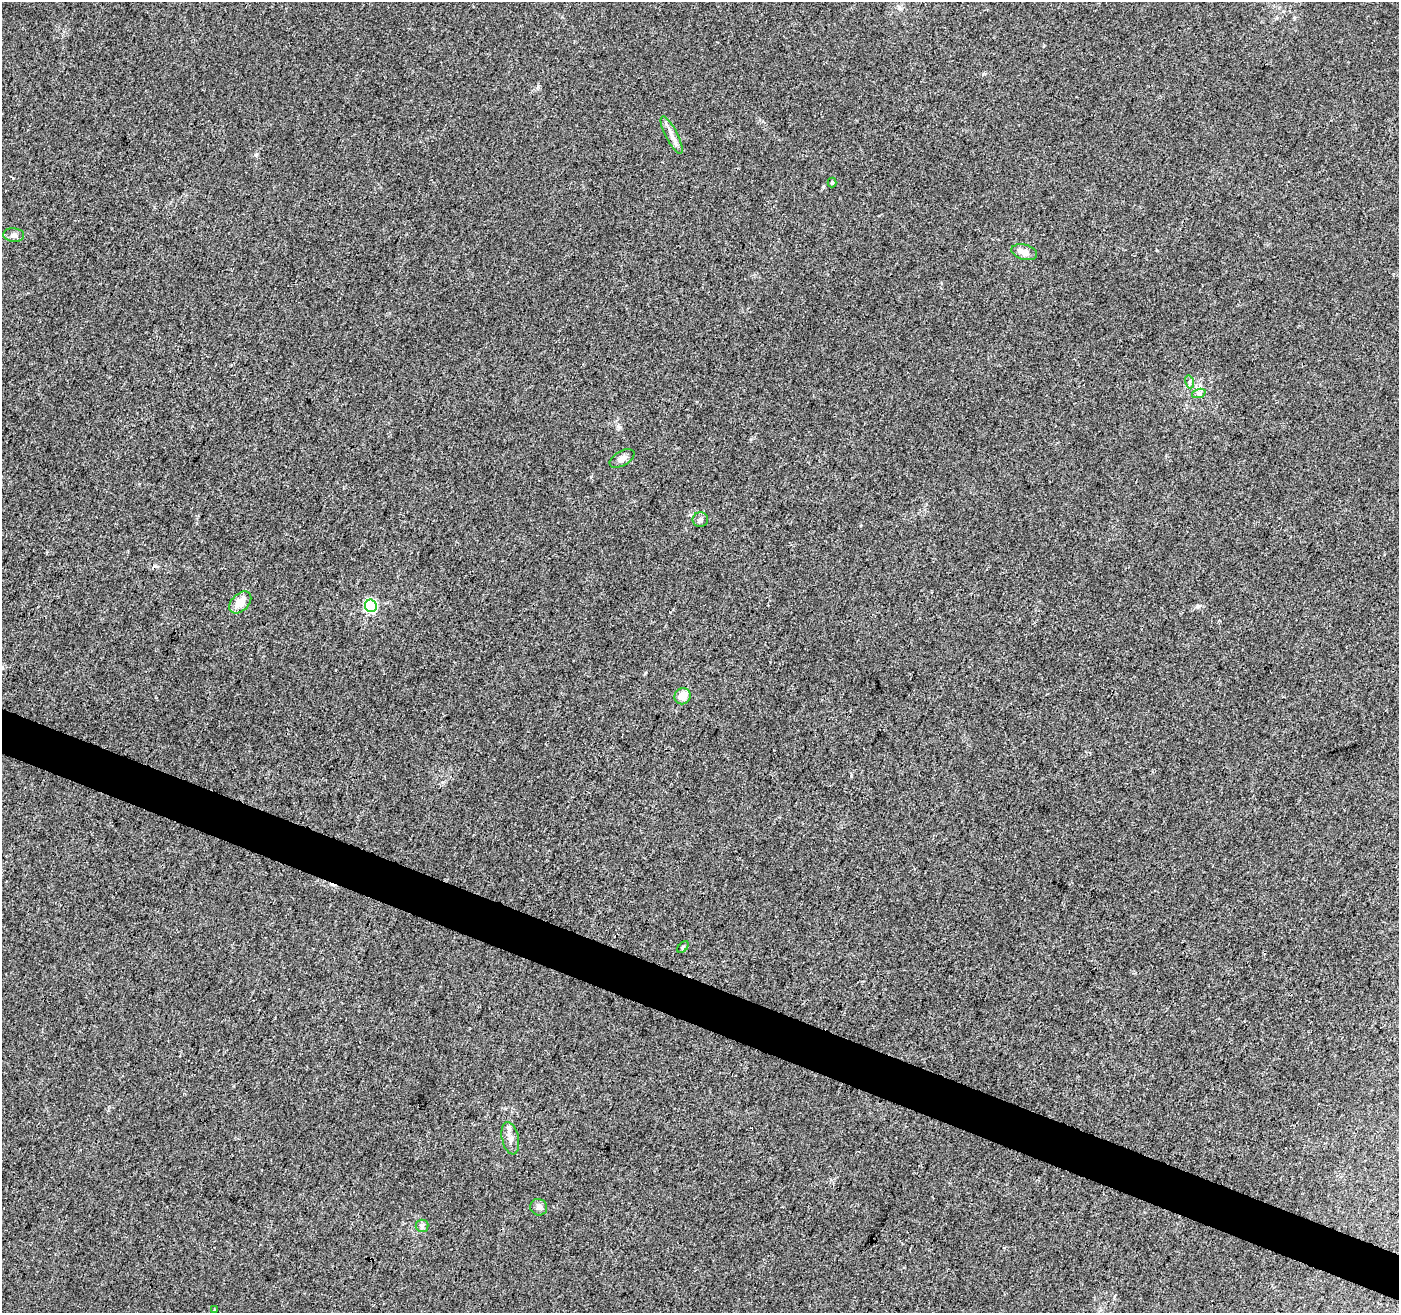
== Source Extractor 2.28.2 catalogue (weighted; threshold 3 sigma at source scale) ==
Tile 6 of 4 x 4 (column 2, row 2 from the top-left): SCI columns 1398-2794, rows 2828-4138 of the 5596 x 5722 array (HDU 1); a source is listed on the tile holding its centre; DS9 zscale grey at full resolution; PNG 1401 x 1315 px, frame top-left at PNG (2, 2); each listed source drawn as its Kron ellipse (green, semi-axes under 4 px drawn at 4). Shown black and unused: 3% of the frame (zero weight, under 3 of 4 exposures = <1% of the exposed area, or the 3 px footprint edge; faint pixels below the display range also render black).
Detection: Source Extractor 2.28.2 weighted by HDU 2 'WHT'; one run over the whole footprint, this tile lists its part. Background 0.00725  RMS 0.0029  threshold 0.0129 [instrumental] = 3 sigma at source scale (4.5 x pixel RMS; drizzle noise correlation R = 1.50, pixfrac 1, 0.0396/0.0396 arcsec/px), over >= 5 px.
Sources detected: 18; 2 cosmic-ray / hot-pixel residue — neither listed nor drawn; the other 16 listed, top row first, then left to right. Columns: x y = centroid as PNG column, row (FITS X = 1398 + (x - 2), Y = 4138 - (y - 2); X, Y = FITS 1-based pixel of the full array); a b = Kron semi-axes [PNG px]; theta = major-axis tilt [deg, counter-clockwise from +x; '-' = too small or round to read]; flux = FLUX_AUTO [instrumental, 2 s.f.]
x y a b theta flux
672 135 21 6 -63 2.1
832 182 5 4 - 0.34
14 235 10 6 -4 1.1
1024 252 13 7 -15 2.5
1190 382 6 4 -73 0.49
1199 393 7 4 19 0.61
622 458 13 7 29 1.6
700 519 8 7 - 0.97
240 602 13 8 46 3.4
371 606 6 6 - 35
682 696 8 8 - 3.4
683 947 7 4 46 0.37
510 1138 16 8 -78 2
539 1207 8 8 - 1.1
422 1226 6 6 - 0.65
214 1309 3 2 - 0.3
Unlisted compact peaks at least as high as the median listed source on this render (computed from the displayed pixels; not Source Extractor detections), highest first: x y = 1198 606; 256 155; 851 776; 538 86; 619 427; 13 178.